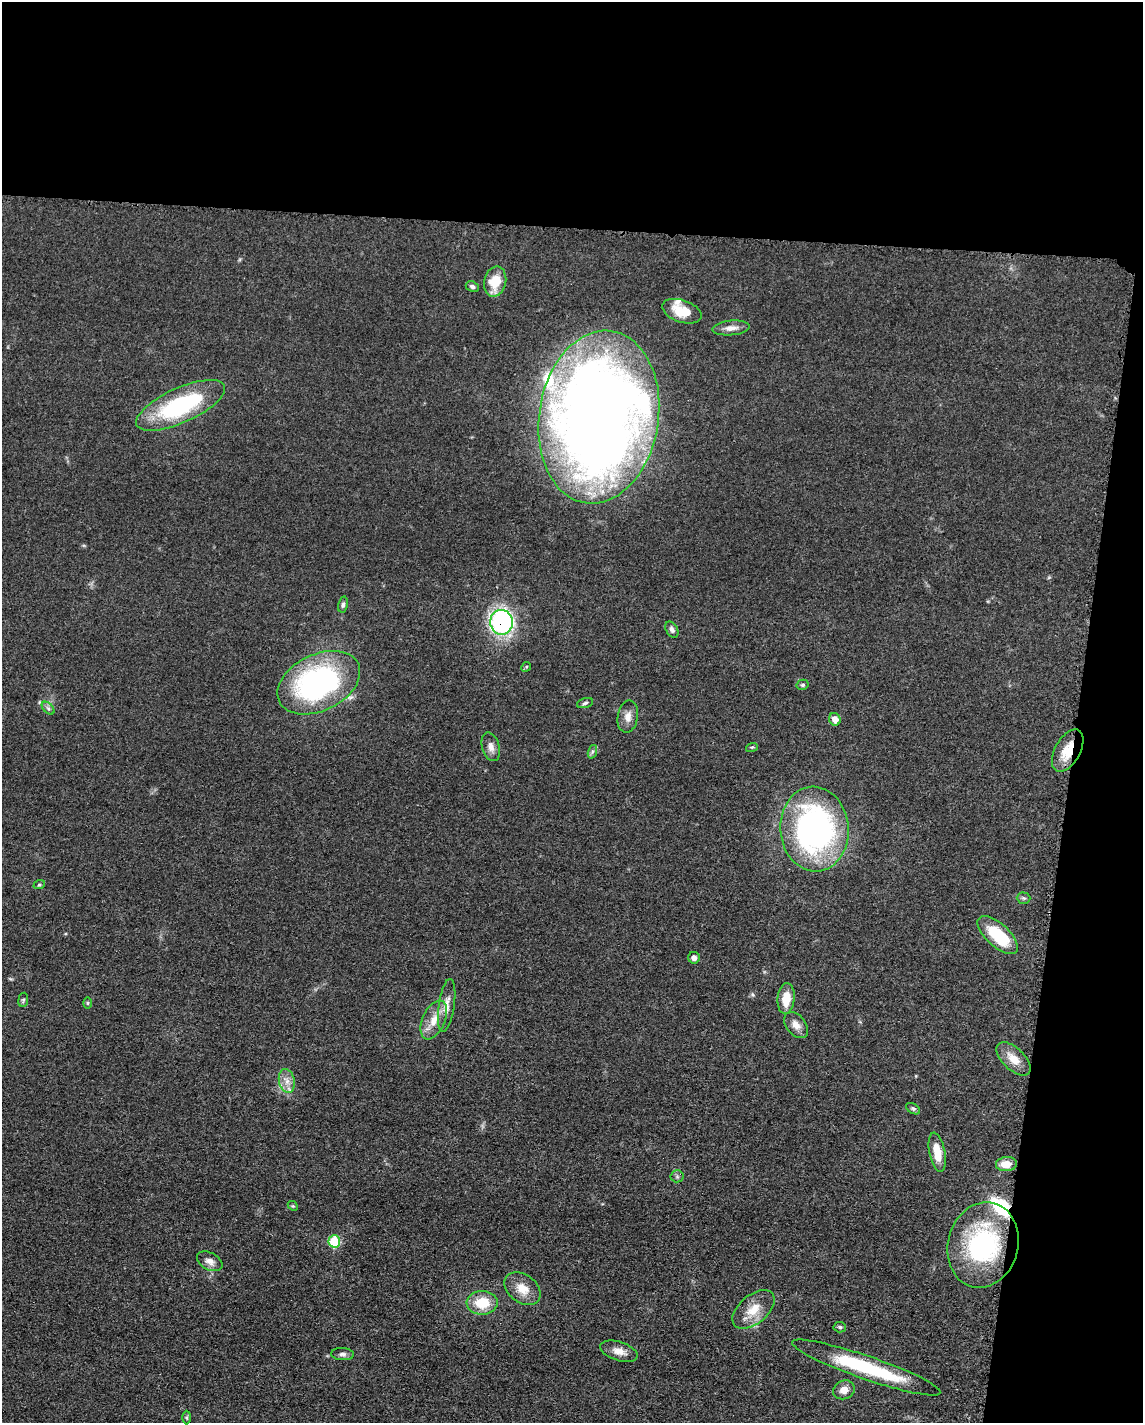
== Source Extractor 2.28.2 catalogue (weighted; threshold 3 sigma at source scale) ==
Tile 4 of 4 x 3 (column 4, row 1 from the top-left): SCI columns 3437-4577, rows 3071-4491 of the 4592 x 4657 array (HDU 1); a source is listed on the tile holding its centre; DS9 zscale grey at full resolution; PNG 1145 x 1425 px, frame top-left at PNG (2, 2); each listed source drawn as its Kron ellipse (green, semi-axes under 4 px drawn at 4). Shown black and unused: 22% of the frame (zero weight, under 3 of 5 exposures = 4% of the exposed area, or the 3 px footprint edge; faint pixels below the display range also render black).
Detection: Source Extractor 2.28.2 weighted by HDU 2 'WHT'; one run over the whole footprint, this tile lists its part. Background 0.0476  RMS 0.0056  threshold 0.0253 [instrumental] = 3 sigma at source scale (4.5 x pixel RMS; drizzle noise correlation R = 1.50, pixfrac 1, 0.05/0.05 arcsec/px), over >= 5 px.
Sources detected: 53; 3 inside a brighter listed object's ellipse — not listed separately; the other 50 listed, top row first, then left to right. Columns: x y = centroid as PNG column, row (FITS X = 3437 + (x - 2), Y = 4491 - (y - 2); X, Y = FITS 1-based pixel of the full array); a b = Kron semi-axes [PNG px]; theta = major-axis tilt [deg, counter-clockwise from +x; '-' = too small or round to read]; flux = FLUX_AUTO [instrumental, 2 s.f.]
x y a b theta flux
495 282 15 11 77 13
472 287 7 5 -25 1.2
682 311 20 11 -19 12
731 328 18 7 5 4.1
181 405 48 17 24 65
599 417 87 59 81 940
343 604 8 5 77 1.3
501 622 12 11 - 110
672 629 9 5 -59 1.7
526 667 5 4 - 0.6
319 683 44 28 26 130
803 685 6 5 - 1
585 703 8 4 17 1.1
48 708 8 4 -45 1.3
628 717 16 10 80 4.7
835 719 6 5 - 5.1
491 747 15 8 -74 3.7
752 747 6 3 17 0.66
1068 751 23 12 61 12
592 752 7 4 71 1.2
814 829 42 34 -86 160
39 885 6 3 18 0.73
1024 898 7 5 -2 1.1
998 935 25 11 -43 27
694 958 6 6 - 2.6
786 998 15 8 84 9.7
23 1000 7 5 83 0.93
88 1003 6 4 90 0.68
447 1005 26 8 82 5.9
434 1020 20 11 66 8.9
796 1025 14 9 -51 4.6
1014 1059 21 11 -44 8
287 1081 12 7 -77 4.2
913 1109 8 4 -30 0.95
937 1152 20 8 -79 8.1
1006 1164 10 7 5 7.5
677 1176 6 6 - 1.3
293 1206 5 4 - 0.64
334 1241 6 6 - 27
983 1245 43 35 75 77
210 1261 14 8 -28 3.8
523 1289 20 14 -37 9.1
482 1303 15 12 1 16
753 1309 25 14 40 11
840 1327 6 5 - 0.97
619 1351 19 9 -17 5.3
343 1354 11 6 -3 1.9
866 1368 78 11 -19 50
844 1390 11 9 23 4.8
187 1417 7 4 90 0.72
Overlapping masked pixels (flux is a lower limit): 2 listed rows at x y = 501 622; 1068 751